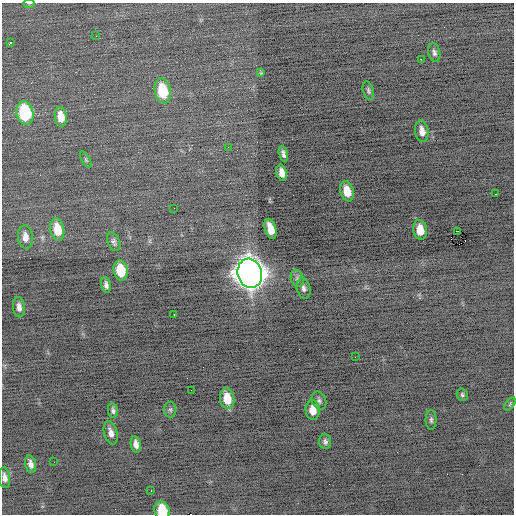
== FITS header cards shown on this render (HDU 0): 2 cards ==
NAXIS1  =                  512 / Axis length
NAXIS2  =                  512 / Axis length

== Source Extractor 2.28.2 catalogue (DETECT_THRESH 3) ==
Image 512 x 512 px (HDU 0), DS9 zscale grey, 1 PNG px = 1 image px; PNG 516 x 516 px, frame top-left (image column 1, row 512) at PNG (2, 3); each listed source drawn as its Kron ellipse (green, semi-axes under 4 px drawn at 4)
Background -0.486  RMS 0.76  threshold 2.28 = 3 sigma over >= 5 px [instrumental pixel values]
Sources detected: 50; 1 with non-positive FLUX_AUTO (blend fragments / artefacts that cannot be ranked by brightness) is neither listed nor drawn; the other 49 listed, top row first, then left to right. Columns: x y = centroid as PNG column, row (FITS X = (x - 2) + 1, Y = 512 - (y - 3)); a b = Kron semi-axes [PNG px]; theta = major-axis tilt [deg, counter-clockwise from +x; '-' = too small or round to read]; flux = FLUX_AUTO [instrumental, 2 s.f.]
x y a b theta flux
29 3 6 4 0 57
96 36 3 2 - 39
10 43 3 3 - 290
434 52 9 6 -76 170
421 59 2 2 - 570
261 73 4 4 - 46
163 91 12 8 -80 1800
368 91 9 5 -73 120
25 113 12 8 -79 3300
61 117 10 6 -82 590
422 131 11 6 -82 370
228 147 2 2 - 32
283 154 8 4 -75 170
86 160 9 4 -60 81
282 173 8 5 -75 390
347 191 10 6 -76 780
495 194 3 2 - 160
174 208 2 2 - 33
57 229 11 7 -79 910
271 229 10 5 -73 710
420 230 10 6 -82 730
458 231 3 2 - 690
25 237 12 7 -85 360
114 242 10 6 -67 150
121 270 10 7 -79 1500
250 273 15 12 -75 77000
297 278 9 6 -73 170
106 285 8 5 -79 190
304 288 10 6 -76 190
19 307 10 6 -83 300
174 314 3 2 - 130
355 357 2 2 - 88
191 390 2 2 - 24
462 395 6 5 - 97
227 398 10 7 -80 880
319 401 9 7 -66 150
510 404 7 4 54 70
113 410 7 5 -82 130
170 410 8 6 -89 130
313 410 10 7 -86 570
431 420 10 5 -90 130
111 433 12 6 -74 300
325 442 7 6 - 150
136 444 8 5 -79 300
54 462 2 2 - 25
31 464 9 5 -77 240
4 478 10 5 -83 260
151 490 3 2 - 75
162 510 9 7 -69 1500
At the frame edge (FLAGS 8, measured only in part): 3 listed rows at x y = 29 3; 4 478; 162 510
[1 non-positive-flux detection neither listed nor drawn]